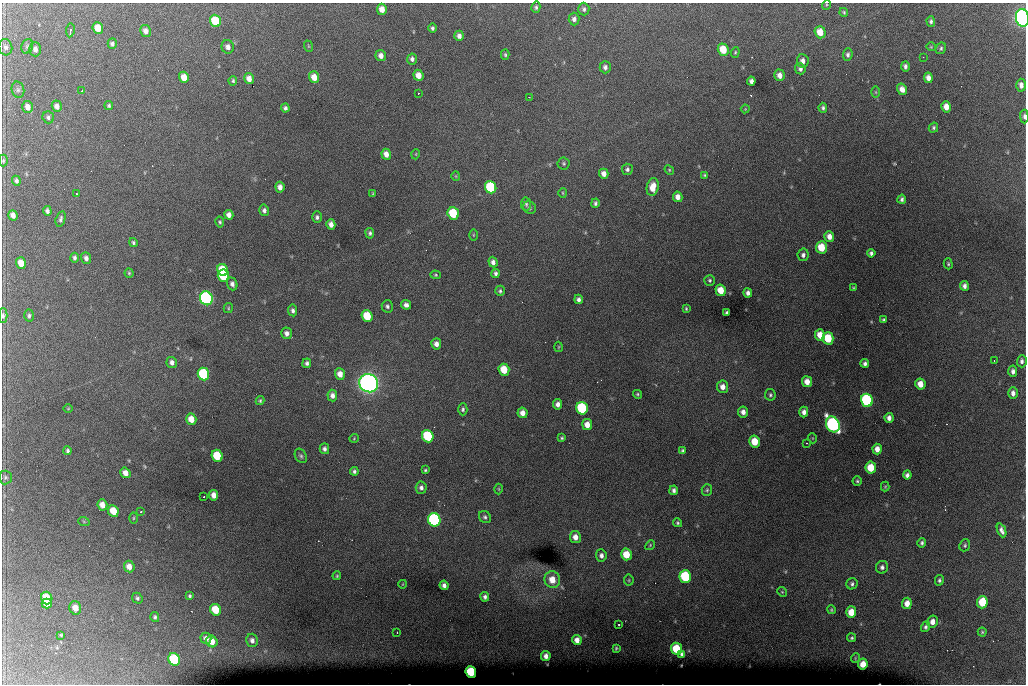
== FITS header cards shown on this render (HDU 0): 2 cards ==
NAXIS1  =                 1024 /fastest changing axis
NAXIS2  =                  682 /next to fastest changing axis

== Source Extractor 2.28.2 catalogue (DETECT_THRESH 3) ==
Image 1024 x 682 px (HDU 0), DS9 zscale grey, 1 PNG px = 1 image px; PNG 1028 x 686 px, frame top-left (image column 1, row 682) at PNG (2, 3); each listed source drawn as its Kron ellipse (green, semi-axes under 4 px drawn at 4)
Background 6160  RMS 51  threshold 154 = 3 sigma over >= 5 px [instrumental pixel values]
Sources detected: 243; all 243 listed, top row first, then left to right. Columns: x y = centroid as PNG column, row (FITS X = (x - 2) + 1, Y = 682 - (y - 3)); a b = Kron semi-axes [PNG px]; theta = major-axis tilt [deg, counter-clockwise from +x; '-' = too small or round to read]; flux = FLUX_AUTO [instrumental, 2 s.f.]
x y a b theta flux
826 5 5 3 - 3.3e+03
536 7 5 4 - 6.8e+03
382 9 5 5 - 2.9e+04
584 9 6 5 - 9.7e+03
844 12 4 4 - 4.4e+03
1022 18 9 6 -81 2.0e+06
574 19 6 5 - 1.3e+04
215 21 6 5 - 1.4e+05
931 21 5 4 - 7.3e+03
98 28 6 5 - 5.6e+04
432 28 4 4 - 7.1e+03
70 30 7 3 82 1.1e+04
146 31 6 5 - 1.8e+04
820 32 6 5 - 5.0e+04
459 36 5 4 - 1.5e+04
112 44 5 4 - 9.7e+03
27 46 7 5 69 7.8e+03
308 46 6 3 -71 3.4e+03
5 47 8 6 -75 1.1e+04
228 47 7 6 - 1.5e+04
931 47 4 4 - 3.4e+03
941 48 6 5 - 6.4e+03
35 49 7 6 - 1.5e+04
723 50 6 5 - 7.5e+04
735 52 5 4 - 4.3e+03
848 54 6 5 - 8.3e+03
505 55 5 4 - 4.9e+03
381 56 5 5 - 2.0e+04
923 57 2 2 - 2.4e+03
412 59 5 5 - 1.2e+04
803 61 6 6 - 1.6e+04
905 66 5 4 - 1.0e+04
605 67 6 5 - 1.2e+04
800 69 6 5 - 1.1e+04
418 75 6 5 - 3.4e+04
779 75 6 5 - 2.1e+04
184 77 6 5 - 4.1e+04
314 77 6 5 - 3.9e+04
928 78 5 4 - 2.1e+04
249 79 5 4 - 2.5e+04
233 81 5 4 - 5.5e+03
751 81 4 4 - 1.2e+04
1021 85 6 5 - 1.7e+04
902 89 6 5 - 2.1e+04
18 90 8 6 -76 8.6e+03
82 91 3 3 - 7.7e+03
876 92 6 4 -89 3.2e+03
418 93 2 2 - 2.1e+03
529 97 2 2 - 2.3e+03
57 106 6 5 - 1.6e+04
109 106 4 4 - 5.8e+03
28 107 6 5 - 2.2e+04
946 107 6 5 - 3.3e+04
285 108 4 4 - 8.9e+03
823 108 5 4 - 7.1e+03
745 109 4 4 - 2.8e+03
1024 116 7 4 -89 8.9e+03
48 117 6 5 - 8.3e+03
933 128 5 4 - 5.8e+03
386 154 5 4 - 2.3e+04
416 154 5 3 - 2.8e+03
3 161 6 4 90 4.7e+03
564 163 6 6 - 5.5e+03
627 169 5 5 - 8.5e+03
669 170 5 4 - 4.1e+03
604 174 5 4 - 2.0e+04
704 175 4 4 - 4.5e+03
456 176 5 4 - 3.5e+03
16 181 5 4 - 9.7e+03
280 187 5 4 - 1.8e+04
491 187 6 5 - 3.0e+05
653 187 9 6 79 4.7e+04
563 193 5 3 - 3.3e+03
76 194 3 3 - 4.9e+03
373 194 4 3 - 4.3e+03
678 197 5 4 - 2.1e+04
902 199 4 3 - 7.7e+03
595 203 5 4 - 7.9e+03
526 204 6 5 - 6.4e+03
529 208 7 6 - 8.5e+03
264 210 6 5 - 1.0e+04
47 211 5 4 - 1.0e+04
453 213 6 5 - 1.7e+05
13 215 5 4 - 2.1e+04
229 215 5 4 - 1.8e+04
317 217 5 5 - 8.7e+03
61 219 8 4 75 8.7e+03
220 222 5 4 - 5.1e+03
331 224 5 4 - 2.0e+04
370 233 5 4 - 7.8e+03
473 235 6 4 90 3.6e+03
829 236 5 5 - 2.1e+04
133 243 4 4 - 6.2e+03
821 247 6 5 - 8.2e+04
871 253 4 4 - 9.0e+03
803 255 6 5 - 1.2e+04
75 258 5 4 - 8.3e+03
86 258 6 5 - 1.3e+04
493 262 5 4 - 1.4e+04
21 263 6 5 - 4.0e+04
948 264 5 4 - 5.0e+03
223 270 6 5 - 1.1e+05
129 273 4 4 - 4.5e+03
496 273 4 3 - 8.6e+03
436 275 5 4 - 4.3e+03
223 276 6 5 - 1.9e+05
710 280 5 5 - 6.0e+03
232 284 6 5 - 1.4e+04
964 286 5 4 - 1.3e+04
853 288 3 3 - 3.2e+03
721 290 6 5 - 5.3e+04
500 291 5 4 - 6.6e+03
748 293 4 4 - 1.2e+04
206 298 7 6 - 1.0e+06
578 299 4 4 - 1.1e+04
406 305 5 4 - 1.3e+04
387 306 6 5 - 9.0e+03
228 308 5 4 - 4.0e+03
686 308 3 3 - 3.9e+03
293 310 6 4 -82 9.8e+03
727 313 4 3 - 7.3e+03
29 315 6 4 88 7.5e+03
3 316 7 4 89 7.4e+03
367 316 6 5 - 1.2e+05
884 320 4 3 - 6.1e+03
287 333 6 5 - 1.5e+04
820 335 6 5 - 4.4e+04
828 338 6 5 - 1.2e+05
436 344 6 5 - 1.8e+04
559 347 5 3 - 3.1e+03
994 361 3 2 - 2.8e+03
1022 361 6 5 - 1.0e+04
172 362 6 5 - 1.6e+04
307 363 5 4 - 8.9e+03
865 364 4 4 - 9.9e+03
504 370 6 5 - 8.1e+04
1013 371 6 4 -85 1.3e+04
203 374 6 5 - 3.5e+05
340 374 5 5 - 2.9e+04
807 382 5 5 - 2.9e+04
369 383 10 9 - 2.5e+06
920 384 5 5 - 3.5e+04
723 387 6 5 - 2.3e+04
1013 393 6 4 -90 1.7e+04
637 394 4 4 - 4.7e+03
332 395 6 4 -85 1.7e+04
770 395 6 5 - 6.7e+03
867 400 7 6 - 5.1e+05
260 401 4 4 - 5.2e+03
558 404 5 4 - 1.6e+04
582 408 6 5 - 3.4e+05
68 409 5 3 - 2.8e+03
463 409 6 4 -90 7.0e+03
743 412 5 5 - 1.8e+04
804 412 5 4 - 1.5e+04
522 413 5 5 - 2.5e+04
889 418 5 4 - 1.7e+04
191 419 5 5 - 4.6e+04
833 424 8 6 -61 1.1e+06
587 425 5 5 - 3.1e+04
428 436 6 5 - 2.8e+05
354 438 4 4 - 3.6e+03
562 438 4 3 - 5.2e+03
812 438 5 3 - 2.8e+03
755 442 6 5 - 6.6e+04
806 443 3 2 - 1.9e+03
324 449 5 4 - 1.0e+04
877 449 5 4 - 2.3e+04
683 450 4 4 - 5.8e+03
68 451 4 3 - 7.7e+03
217 456 6 5 - 1.3e+05
301 456 7 5 -61 7.4e+03
871 468 6 5 - 8.2e+04
425 470 4 3 - 5.3e+03
354 471 4 4 - 8.4e+03
125 473 5 5 - 2.5e+04
907 475 4 4 - 1.2e+04
5 477 7 6 - 7.7e+03
857 481 5 4 - 5.4e+03
885 487 5 4 - 3.7e+03
421 488 6 5 - 1.2e+04
499 489 5 3 - 3.4e+03
674 490 5 3 - 1.0e+04
707 490 6 5 - 5.7e+03
214 495 5 4 - 2.5e+04
204 497 2 2 - 5.4e+03
102 505 5 5 - 3.0e+04
113 511 6 5 - 7.1e+04
141 512 3 2 - 7.8e+03
485 517 6 5 - 8.3e+03
133 518 5 3 - 4.0e+03
434 520 7 6 - 8.2e+05
84 522 6 3 -20 4.0e+03
678 523 4 4 - 5.7e+03
1002 530 7 4 -67 1.3e+04
575 537 6 5 - 2.5e+04
922 543 5 4 - 6.6e+03
650 545 5 4 - 4.5e+03
965 545 6 5 - 5.9e+03
626 554 6 5 - 6.5e+04
601 555 6 5 - 1.3e+04
129 567 6 5 - 2.8e+04
882 567 6 6 - 1.1e+04
337 576 4 3 - 4.0e+03
685 576 6 5 - 2.5e+05
552 580 8 8 - 4.9e+04
629 580 5 5 - 4.6e+03
939 580 5 4 - 7.0e+03
403 584 4 3 - 2.5e+03
852 584 6 5 - 8.2e+03
444 585 5 4 - 1.2e+04
782 592 5 4 - 3.9e+03
190 596 4 4 - 6.1e+03
485 597 5 4 - 9.8e+03
47 598 6 5 - 9.4e+04
137 598 5 5 - 6.9e+03
982 602 6 5 - 1.4e+05
907 603 5 5 - 3.0e+04
47 604 5 5 - 4.4e+04
75 608 7 6 - 3.5e+04
216 610 6 5 - 9.7e+04
831 610 4 4 - 4.0e+03
851 612 6 5 - 5.7e+04
155 617 5 4 - 7.1e+03
932 622 6 5 - 2.4e+04
619 625 3 2 - 5.3e+03
926 627 5 4 - 7.6e+03
397 632 2 2 - 2.4e+03
982 632 4 4 - 4.0e+03
61 635 3 3 - 3.9e+03
206 638 5 5 - 1.7e+04
852 638 4 4 - 5.8e+03
252 640 7 5 -76 1.4e+04
577 640 5 4 - 2.2e+04
212 641 6 5 - 4.3e+04
616 648 4 3 - 4.7e+03
676 649 6 5 - 1.3e+05
682 654 4 4 - 8.1e+03
546 656 5 4 - 1.7e+04
855 658 5 3 - 2.8e+03
174 659 6 5 - 2.7e+05
863 664 5 5 - 4.1e+04
471 672 6 5 - 2.2e+05
At the frame edge (FLAGS 8, measured only in part): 4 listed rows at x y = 1022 18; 1024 116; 3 161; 3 316

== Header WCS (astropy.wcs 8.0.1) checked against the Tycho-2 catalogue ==
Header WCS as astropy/WCSLIB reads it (CRVAL/CRPIX/CD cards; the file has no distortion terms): RA---TAN/DEC--TAN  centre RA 07:06:07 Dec +31:10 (106.53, +31.16 deg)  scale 1.44 arcsec/px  FOV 24.5' x 16.3'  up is -93 deg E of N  parity flipped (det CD > 0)
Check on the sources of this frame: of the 60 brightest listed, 7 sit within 2.2 arcsec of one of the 15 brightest Tycho-2 stars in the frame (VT <= 12.35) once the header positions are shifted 0.54 arcsec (0.49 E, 0.22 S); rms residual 0.93 arcsec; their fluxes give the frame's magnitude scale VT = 25.62 - 2.5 log10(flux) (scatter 0.43 mag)
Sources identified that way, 7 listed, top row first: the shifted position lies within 2.2 arcsec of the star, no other Tycho-2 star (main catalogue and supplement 1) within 4.4 arcsec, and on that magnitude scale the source's flux lands within +1.5 / -3 mag of the star's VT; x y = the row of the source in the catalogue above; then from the Tycho-2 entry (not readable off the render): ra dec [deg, ICRS J2000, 3 dp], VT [Tycho-2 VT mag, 2 dp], TYC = Tycho-2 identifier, HIP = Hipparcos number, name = IAU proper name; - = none
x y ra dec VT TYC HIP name
491 187 106.458 +31.151 12.35 2438-728-1 - -
369 383 106.552 +31.106 9.20 2438-180-1 - -
867 400 106.550 +31.305 11.61 2438-184-1 - -
582 408 106.559 +31.192 11.79 2438-1039-1 - -
833 424 106.562 +31.292 10.01 2438-106-1 - -
434 520 106.614 +31.135 11.36 2438-550-1 - -
471 672 106.684 +31.152 11.76 2438-931-1 - -